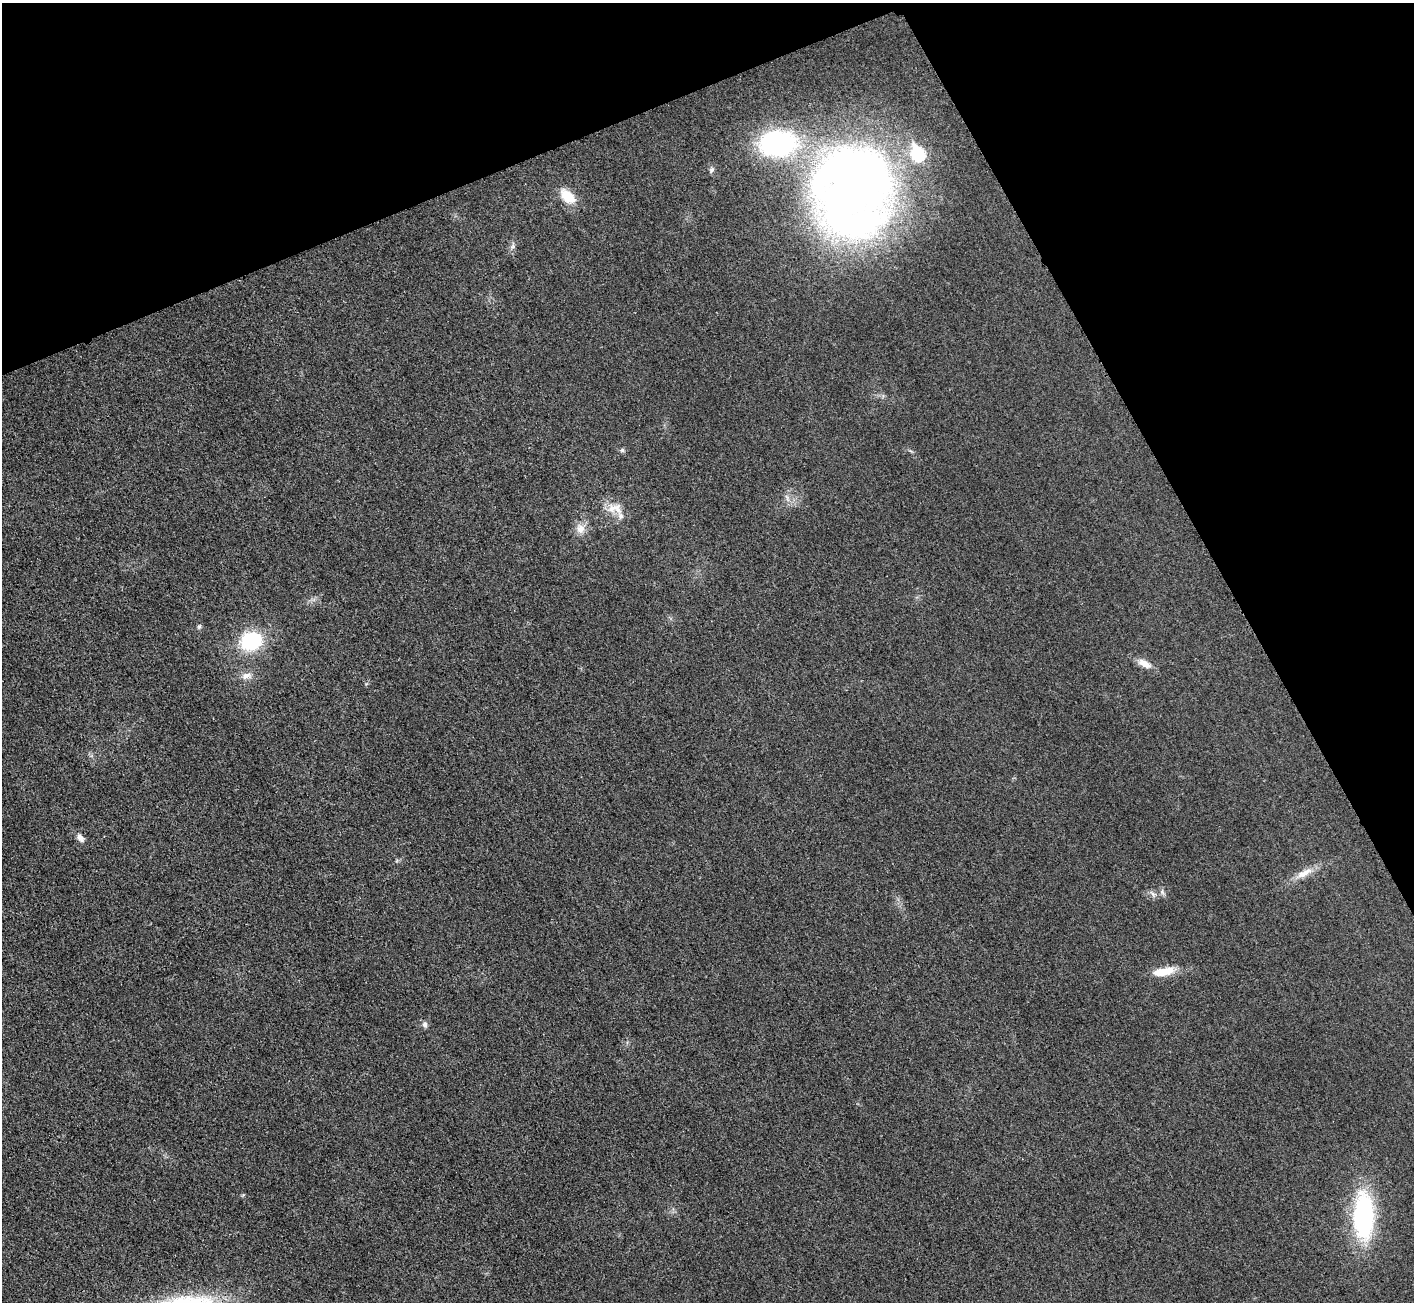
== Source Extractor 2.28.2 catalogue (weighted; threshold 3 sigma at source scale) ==
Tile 3 of 4 x 4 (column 3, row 1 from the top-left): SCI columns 2843-4254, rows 4071-5370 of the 5687 x 5680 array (HDU 1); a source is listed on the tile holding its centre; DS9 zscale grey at full resolution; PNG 1416 x 1304 px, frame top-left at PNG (2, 3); no overlay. Shown black and unused: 22% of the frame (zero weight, under 3 of 4 exposures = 2% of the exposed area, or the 3 px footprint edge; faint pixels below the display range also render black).
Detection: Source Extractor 2.28.2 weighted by HDU 2 'WHT'; one run over the whole footprint, this tile lists its part. Background 0.0265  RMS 0.0059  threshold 0.0267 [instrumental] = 3 sigma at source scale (4.5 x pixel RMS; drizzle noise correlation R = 1.50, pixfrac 1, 0.05/0.05 arcsec/px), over >= 5 px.
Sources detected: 22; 3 inside a brighter listed object's ellipse — not listed separately; the other 19 listed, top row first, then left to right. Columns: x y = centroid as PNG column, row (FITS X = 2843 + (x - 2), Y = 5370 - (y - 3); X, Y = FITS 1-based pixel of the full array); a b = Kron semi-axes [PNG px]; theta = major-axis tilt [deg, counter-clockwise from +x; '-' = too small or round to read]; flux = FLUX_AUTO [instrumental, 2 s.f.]
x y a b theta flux
711 170 9 6 58 1.7
853 192 105 87 83 490
567 196 23 13 -42 12
513 246 8 6 36 1.6
622 450 7 5 -14 1.3
787 498 12 5 -67 2.5
615 508 24 14 0 9.6
580 529 14 11 -71 5.9
199 626 7 5 87 1.2
251 641 21 17 15 42
1144 663 18 8 -27 5.7
246 676 14 9 9 4.6
80 837 12 7 -52 3.5
1304 873 29 9 29 8.4
1162 892 8 6 -70 1.6
1153 894 12 5 -53 2
1163 972 27 10 10 12
425 1024 9 6 -74 1.9
1364 1216 44 19 -90 93